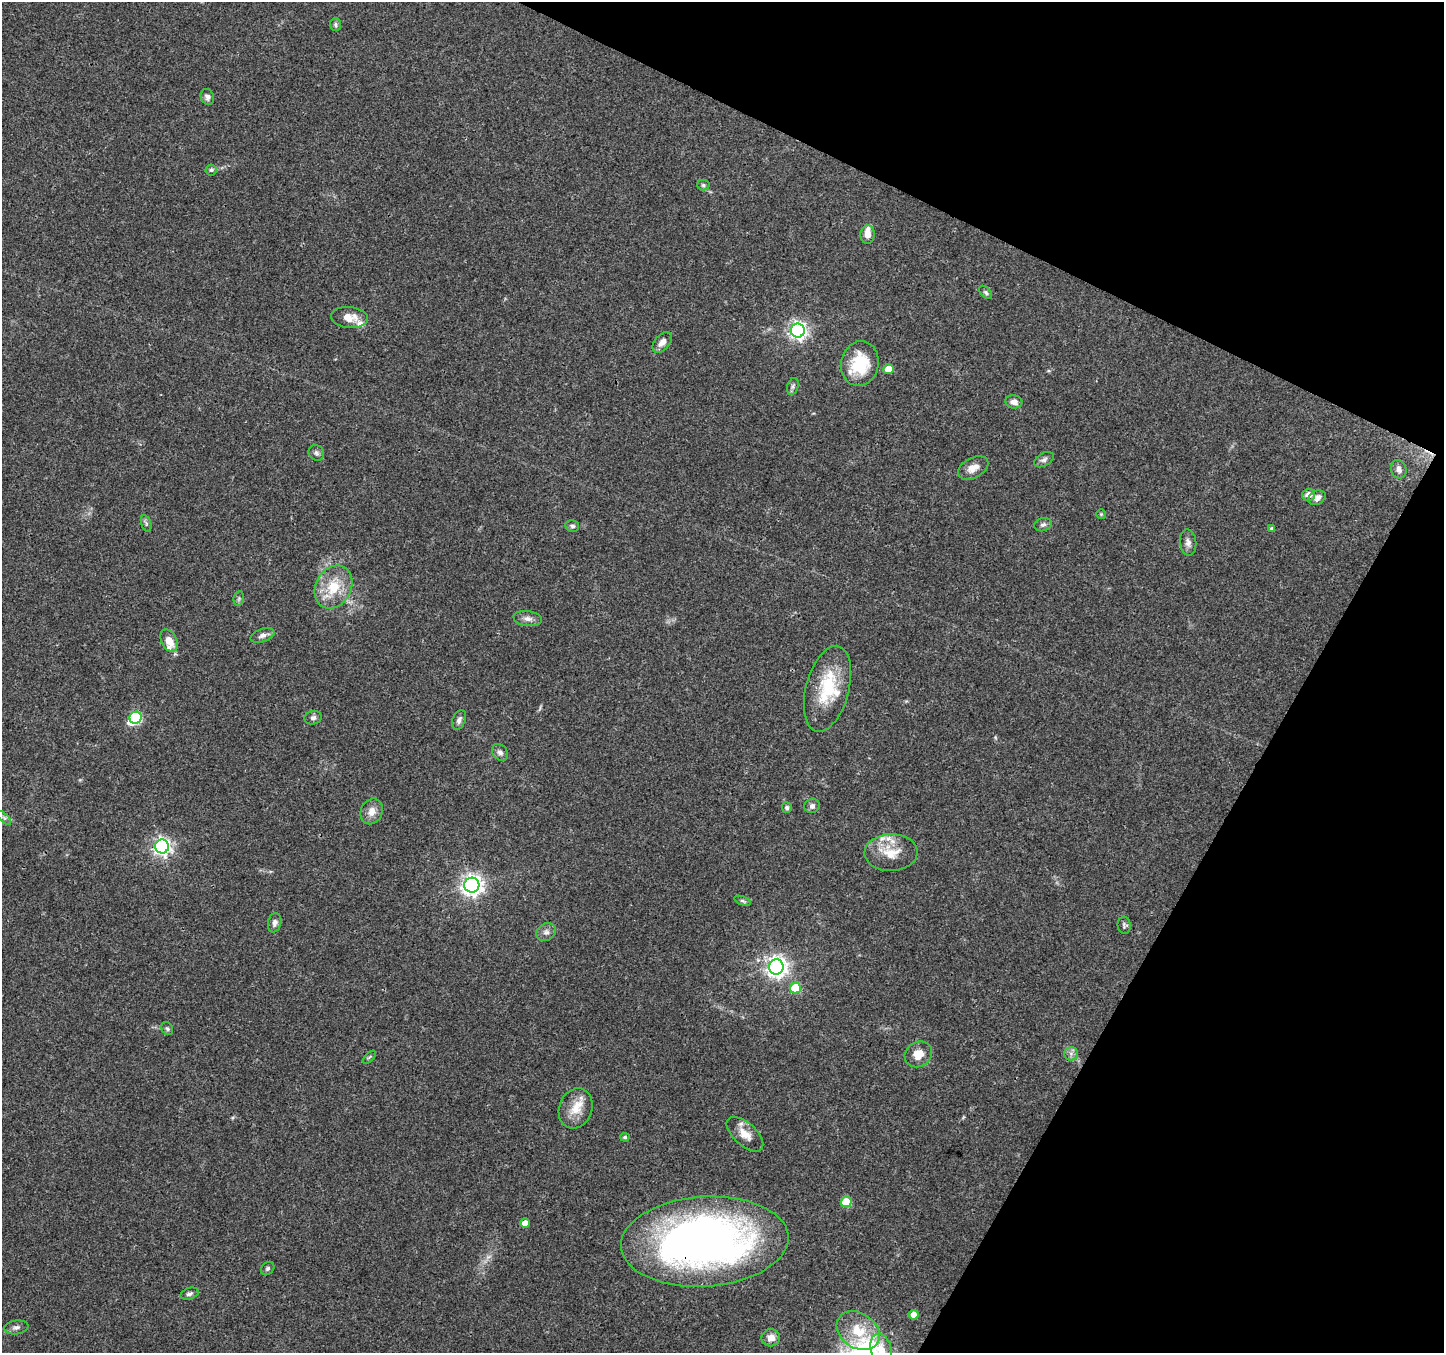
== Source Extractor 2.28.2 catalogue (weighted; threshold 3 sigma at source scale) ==
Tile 8 of 4 x 4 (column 4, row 2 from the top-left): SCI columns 4327-5768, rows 2902-4252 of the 5776 x 5870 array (HDU 1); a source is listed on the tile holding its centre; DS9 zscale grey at full resolution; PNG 1446 x 1355 px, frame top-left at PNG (2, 2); each listed source drawn as its Kron ellipse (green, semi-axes under 4 px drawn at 4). Shown black and unused: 23% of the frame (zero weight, under 3 of 4 exposures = <1% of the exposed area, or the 3 px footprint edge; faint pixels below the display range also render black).
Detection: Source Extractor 2.28.2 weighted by HDU 2 'WHT'; one run over the whole footprint, this tile lists its part. Background 0.0518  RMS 0.0036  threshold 0.0162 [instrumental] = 3 sigma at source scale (4.5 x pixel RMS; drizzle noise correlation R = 1.50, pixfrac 1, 0.0396/0.0396 arcsec/px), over >= 5 px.
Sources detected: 73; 1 inside a brighter object's white glare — neither listed nor drawn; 7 inside a brighter listed object's ellipse — not listed separately; the other 65 listed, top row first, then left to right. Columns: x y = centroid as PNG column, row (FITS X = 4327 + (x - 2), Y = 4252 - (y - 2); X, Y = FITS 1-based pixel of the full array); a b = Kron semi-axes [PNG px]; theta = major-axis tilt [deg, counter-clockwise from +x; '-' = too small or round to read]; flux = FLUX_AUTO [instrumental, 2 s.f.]
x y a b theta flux
335 24 6 5 - 0.66
207 97 8 6 -68 1.3
211 170 5 5 - 0.64
703 185 6 5 - 0.7
868 235 9 7 86 2.6
986 292 8 5 -46 0.76
349 317 18 10 -6 4.4
798 331 7 7 - 130
662 342 12 7 50 2.3
860 364 22 18 77 15
889 369 5 5 - 6.9
793 386 9 5 72 0.9
1014 402 8 6 -7 2.1
316 453 8 7 - 1.1
1044 460 11 6 29 1.2
973 468 16 10 28 3.4
1399 469 9 7 -73 1.9
1308 495 6 6 - 2.5
1317 498 9 6 26 2
1101 514 5 5 - 0.4
146 523 8 5 -73 0.79
1043 525 9 6 11 1.1
572 526 7 5 -12 0.85
1272 528 4 4 - 0.54
1188 542 13 8 -84 1.9
333 587 22 18 60 11
239 598 7 5 79 0.71
528 619 14 7 -7 2
262 635 12 6 20 1.6
169 641 12 7 -63 4.7
827 689 44 21 75 19
136 718 6 6 - 36
313 718 9 6 15 1.2
459 720 10 6 66 1.5
500 752 9 7 -48 1.3
812 806 7 7 - 1.4
787 808 5 5 - 0.93
372 811 13 10 67 3.2
4 818 9 3 -44 0.56
162 846 7 7 - 130
891 853 26 18 1 8.9
472 885 7 7 - 220
742 901 9 4 -21 0.69
275 923 10 6 78 1.5
1124 925 8 6 -85 0.87
546 932 10 8 33 1.7
776 967 7 7 - 220
795 988 5 5 - 15
167 1028 7 5 -57 0.71
918 1054 14 12 33 5
1071 1054 7 6 - 1.3
369 1057 8 3 45 0.49
576 1108 21 16 68 6.7
745 1134 22 11 -42 4.7
625 1137 4 4 - 0.64
846 1202 5 5 - 13
525 1223 5 4 - 3.9
705 1242 84 45 4 210
268 1268 7 6 - 0.79
190 1294 9 5 17 0.97
914 1315 5 5 - 4.2
16 1327 12 7 8 1.4
858 1331 23 17 -35 10
771 1338 9 8 - 2.6
881 1350 17 10 -76 5.1
Overlapping masked pixels (flux is a lower limit): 1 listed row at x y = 705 1242
Isophote crosses this tile's border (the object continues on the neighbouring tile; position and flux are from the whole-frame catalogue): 1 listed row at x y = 881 1350